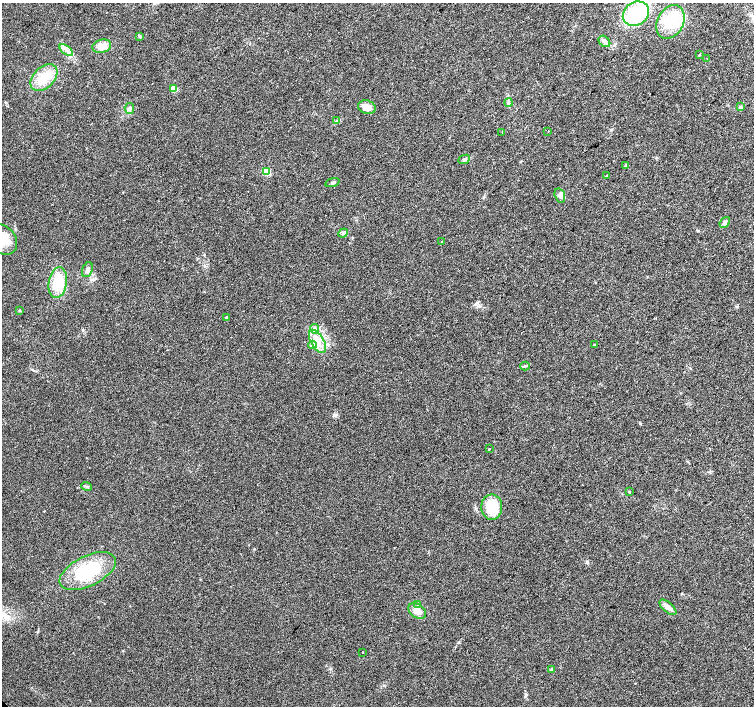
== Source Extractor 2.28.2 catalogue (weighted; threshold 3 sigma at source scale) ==
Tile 10 of 4 x 4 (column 2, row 3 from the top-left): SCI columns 1505-3007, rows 1555-2961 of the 6019 x 5987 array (HDU 1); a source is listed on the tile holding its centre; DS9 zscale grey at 2 x 2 block average (1 PNG px = mean of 2 x 2 image px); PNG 756 x 708 px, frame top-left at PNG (2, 3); each listed source drawn as its Kron ellipse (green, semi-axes under 4 px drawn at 4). Shown black and unused: <1% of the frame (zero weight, under 2 of 3 exposures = <1% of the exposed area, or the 3 px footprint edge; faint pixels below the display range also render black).
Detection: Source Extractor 2.28.2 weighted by HDU 2 'WHT'; one run over the whole footprint, this tile lists its part. Background 0.0274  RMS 0.0063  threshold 0.0286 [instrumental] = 3 sigma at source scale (4.5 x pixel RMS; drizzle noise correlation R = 1.50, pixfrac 1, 0.0396/0.0396 arcsec/px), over >= 5 px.
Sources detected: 47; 1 inside a brighter listed object's ellipse — not listed separately; the other 46 listed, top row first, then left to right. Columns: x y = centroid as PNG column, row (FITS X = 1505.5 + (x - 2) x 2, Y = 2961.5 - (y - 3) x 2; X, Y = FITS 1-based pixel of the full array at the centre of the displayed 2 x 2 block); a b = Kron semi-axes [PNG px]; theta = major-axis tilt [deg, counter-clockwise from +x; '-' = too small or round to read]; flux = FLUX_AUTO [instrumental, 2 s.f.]
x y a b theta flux
636 14 14 11 34 91
671 22 18 13 61 71
139 36 4 3 - 1.5
604 41 6 5 - 4.8
102 46 9 6 16 14
66 50 8 2 -38 3.9
699 55 4 2 - 0.91
707 59 2 2 - 0.81
44 78 16 10 45 30
174 88 4 3 - 20
508 103 4 3 - 2.1
367 107 9 6 -17 12
740 107 3 2 - 1.4
129 109 5 4 - 3.5
337 121 3 2 - 1.5
548 131 2 2 - 0.6
502 132 2 2 - 0.84
464 159 6 4 24 2.8
626 165 3 3 - 1.2
267 171 3 3 - 65
606 176 3 2 - 1.3
332 182 7 2 18 2.3
560 195 7 5 -74 4.8
725 222 6 4 51 3.7
343 233 5 4 - 2.6
2 240 16 13 -46 30
441 242 2 2 - 2.3
87 270 8 5 69 5.5
58 283 15 9 81 45
20 310 3 2 - 0.83
226 317 2 2 - 1.5
314 329 5 2 - 1.7
317 341 13 6 -59 16
594 344 3 2 - 0.78
312 345 4 3 - 2.5
525 366 4 2 - 1.6
489 449 2 2 - 5.4
87 486 5 3 - 2.3
629 492 3 3 - 1.4
492 507 12 10 87 37
88 571 30 15 26 84
417 604 3 3 - 1.3
668 607 10 5 -42 6.9
417 611 10 6 -34 10
362 652 2 2 - 7.5
551 669 4 3 - 1.8
Isophote crosses this tile's border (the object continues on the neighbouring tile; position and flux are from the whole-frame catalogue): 1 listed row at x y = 2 240
Diffuse or blended objects may show on this block-average render without a row.